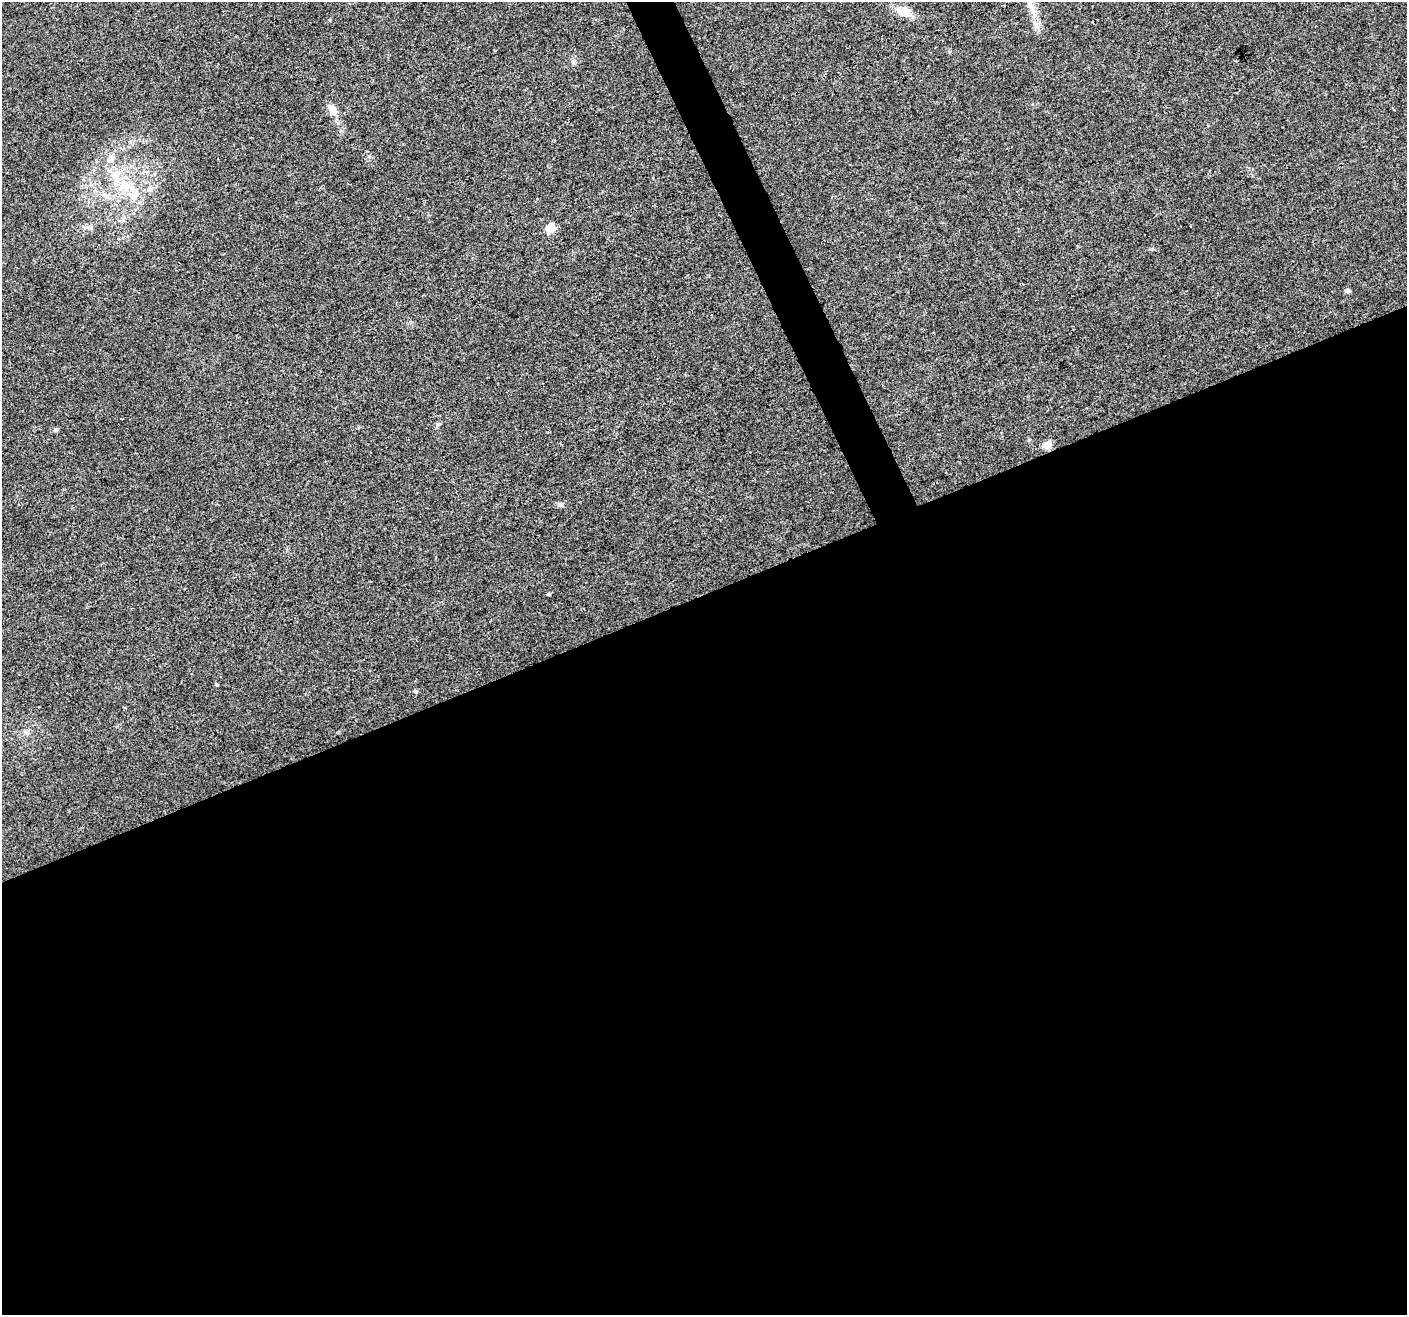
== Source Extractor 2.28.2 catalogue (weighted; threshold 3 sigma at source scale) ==
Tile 15 of 4 x 4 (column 3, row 4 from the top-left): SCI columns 2811-4215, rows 87-1399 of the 5624 x 5482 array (HDU 1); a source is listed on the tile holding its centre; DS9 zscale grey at full resolution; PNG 1409 x 1317 px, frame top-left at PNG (2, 2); no overlay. Shown black and unused: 56% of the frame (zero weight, under 3 of 4 exposures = <1% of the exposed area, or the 3 px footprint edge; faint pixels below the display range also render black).
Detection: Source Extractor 2.28.2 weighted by HDU 2 'WHT'; one run over the whole footprint, this tile lists its part. Background 0.0295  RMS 0.0046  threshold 0.0208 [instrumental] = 3 sigma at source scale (4.5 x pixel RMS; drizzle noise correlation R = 1.50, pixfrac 1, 0.0396/0.0396 arcsec/px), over >= 5 px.
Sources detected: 18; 2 inside a brighter listed object's ellipse — not listed separately; the other 16 listed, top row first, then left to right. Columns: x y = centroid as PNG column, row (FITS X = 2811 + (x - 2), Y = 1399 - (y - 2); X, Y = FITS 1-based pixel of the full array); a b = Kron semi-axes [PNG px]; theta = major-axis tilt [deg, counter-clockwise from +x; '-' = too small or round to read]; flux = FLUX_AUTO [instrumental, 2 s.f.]
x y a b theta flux
1032 8 16 8 -68 4.4
903 12 18 12 -17 6.3
1036 25 13 5 -73 2.5
333 110 15 9 -57 4
111 159 12 8 46 3
125 185 21 13 -11 10
150 189 7 4 18 0.99
90 228 12 5 -19 1.4
550 228 5 5 - 17
1348 291 7 5 -5 1
438 424 6 5 - 0.82
56 430 5 5 - 0.87
1047 445 7 6 - 5.7
560 505 8 7 - 1.2
548 594 5 3 - 0.47
415 691 5 4 - 0.66
Unlisted compact peaks at least as high as the median listed source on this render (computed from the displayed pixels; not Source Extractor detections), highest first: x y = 573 62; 369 156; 330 20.